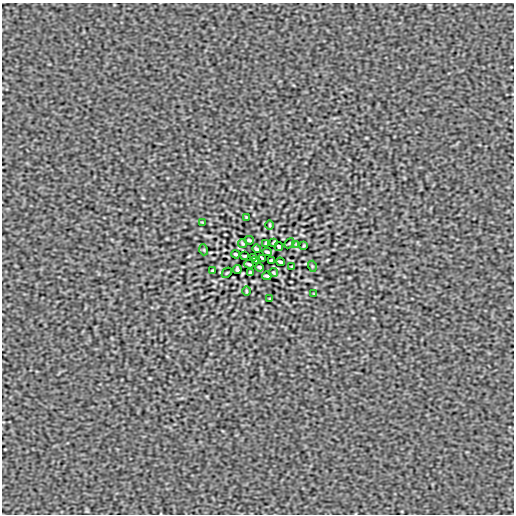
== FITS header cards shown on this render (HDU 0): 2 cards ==
NAXIS1  =                  512
NAXIS2  =                  512

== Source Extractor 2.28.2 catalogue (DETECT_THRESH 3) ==
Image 512 x 512 px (HDU 0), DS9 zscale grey, 1 PNG px = 1 image px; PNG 516 x 516 px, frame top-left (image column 1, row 512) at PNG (2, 3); each listed source drawn as its Kron ellipse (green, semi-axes under 4 px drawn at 4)
Background -2.68e-08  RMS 1.5e-05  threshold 4.50e-05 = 3 sigma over >= 5 px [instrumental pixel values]
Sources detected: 34; all 34 listed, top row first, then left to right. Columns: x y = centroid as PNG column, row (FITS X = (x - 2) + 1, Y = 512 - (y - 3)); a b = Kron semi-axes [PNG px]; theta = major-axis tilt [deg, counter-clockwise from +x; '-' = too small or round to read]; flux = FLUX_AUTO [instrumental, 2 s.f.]
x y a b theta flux
246 217 3 2 - 7.3e-04
202 222 4 2 - 7.5e-04
270 225 5 3 - 9.5e-04
249 240 5 2 - 1.5e-03
274 242 4 2 - 9.7e-04
242 243 4 2 - 1.1e-03
266 243 3 3 - 1.2e-03
289 243 6 2 45 7.4e-04
296 244 2 2 - 5.9e-04
304 245 3 2 - 8.6e-04
279 247 4 3 - 1.6e-03
256 249 4 3 - 1.5e-03
204 250 5 3 - 8.1e-04
267 252 5 2 - 1.4e-03
236 254 4 2 - 1.5e-03
245 256 3 2 - 9.6e-04
253 257 3 3 - 1.0e-03
263 259 3 3 - 1.2e-03
256 260 3 2 - 8.7e-04
271 260 3 2 - 9.6e-04
280 262 4 2 - 1.5e-03
249 264 5 2 - 1.4e-03
292 266 3 2 - 6.1e-04
312 266 5 3 - 8.2e-04
260 267 4 3 - 1.5e-03
237 269 4 3 - 1.6e-03
212 271 3 2 - 8.6e-04
227 273 6 2 45 7.4e-04
250 273 3 3 - 1.2e-03
274 273 4 2 - 1.1e-03
267 276 5 2 - 1.5e-03
246 291 5 3 - 9.5e-04
314 294 4 2 - 7.5e-04
270 299 3 2 - 7.3e-04